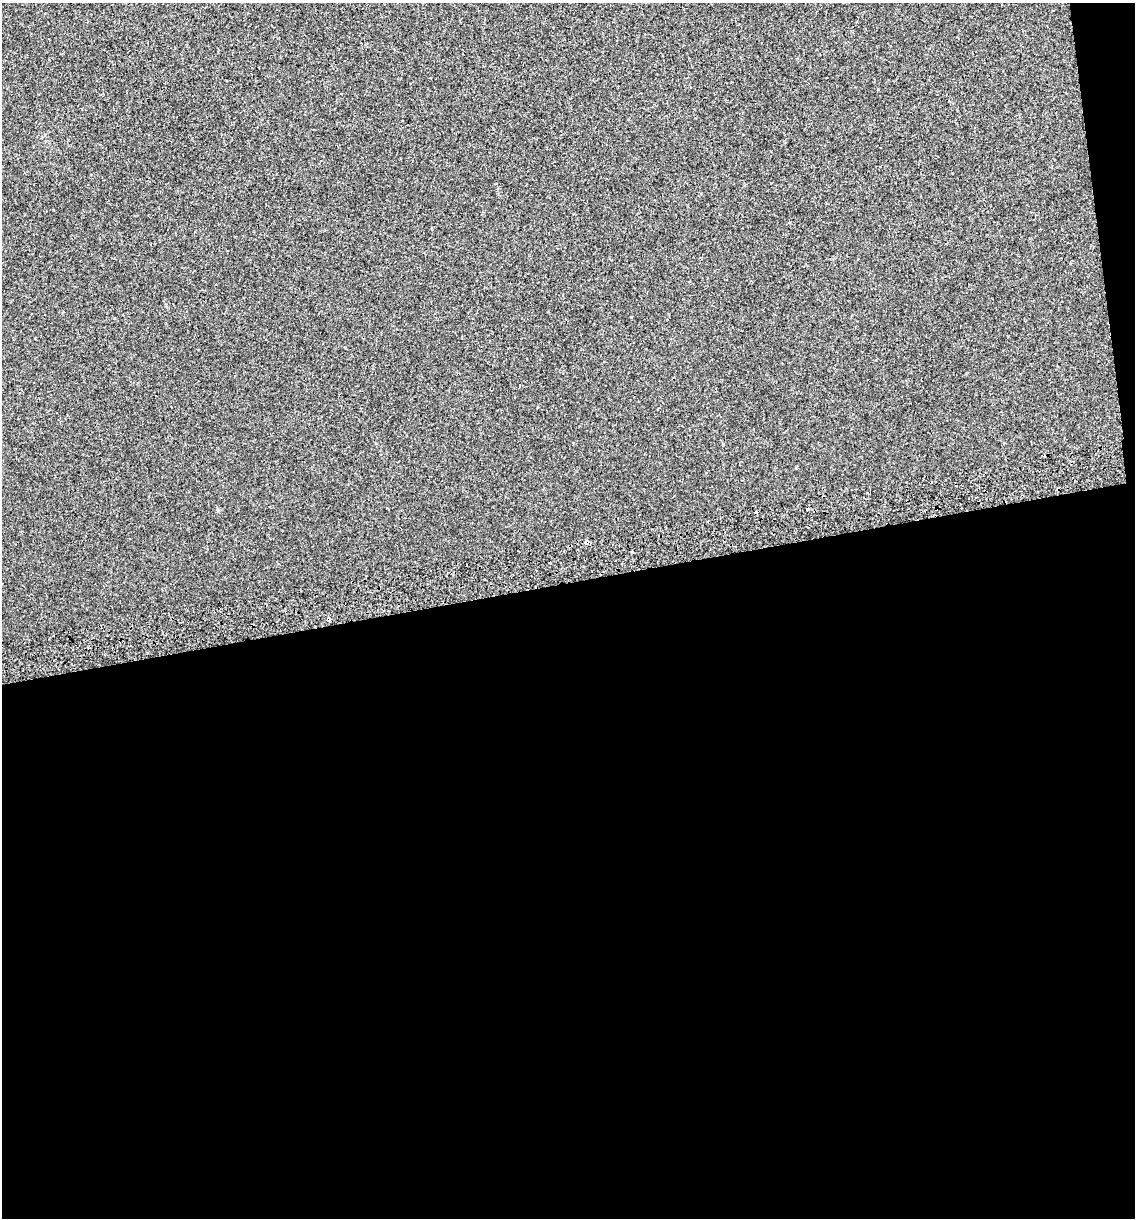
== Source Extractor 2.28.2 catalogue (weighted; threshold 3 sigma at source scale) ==
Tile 16 of 4 x 4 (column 4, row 4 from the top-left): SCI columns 3479-4611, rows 44-1259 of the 4646 x 4948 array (HDU 1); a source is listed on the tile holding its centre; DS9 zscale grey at full resolution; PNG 1137 x 1220 px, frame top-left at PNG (2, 3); no overlay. Shown black and unused: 54% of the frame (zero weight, under 2 of 3 exposures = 2% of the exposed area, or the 3 px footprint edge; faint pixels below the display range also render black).
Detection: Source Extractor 2.28.2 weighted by HDU 2 'WHT'; one run over the whole footprint, this tile lists its part. Background 6.02e-04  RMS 0.0036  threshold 0.0162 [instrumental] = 3 sigma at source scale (4.5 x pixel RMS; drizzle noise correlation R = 1.50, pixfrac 1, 0.0396/0.0396 arcsec/px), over >= 5 px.
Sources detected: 8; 3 cosmic-ray / hot-pixel residue — not listed; the other 5 listed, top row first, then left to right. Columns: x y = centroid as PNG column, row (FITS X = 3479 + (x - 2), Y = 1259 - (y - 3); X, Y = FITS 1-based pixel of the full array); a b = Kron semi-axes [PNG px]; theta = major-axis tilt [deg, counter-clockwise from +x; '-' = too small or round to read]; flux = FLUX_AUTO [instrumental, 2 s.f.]
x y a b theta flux
35 339 3 2 - 0.33
520 385 3 3 - 2
723 444 3 3 - 0.81
587 542 5 3 - 3.9
632 551 3 3 - 1.1
Overlapping masked pixels (flux is a lower limit): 1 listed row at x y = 587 542